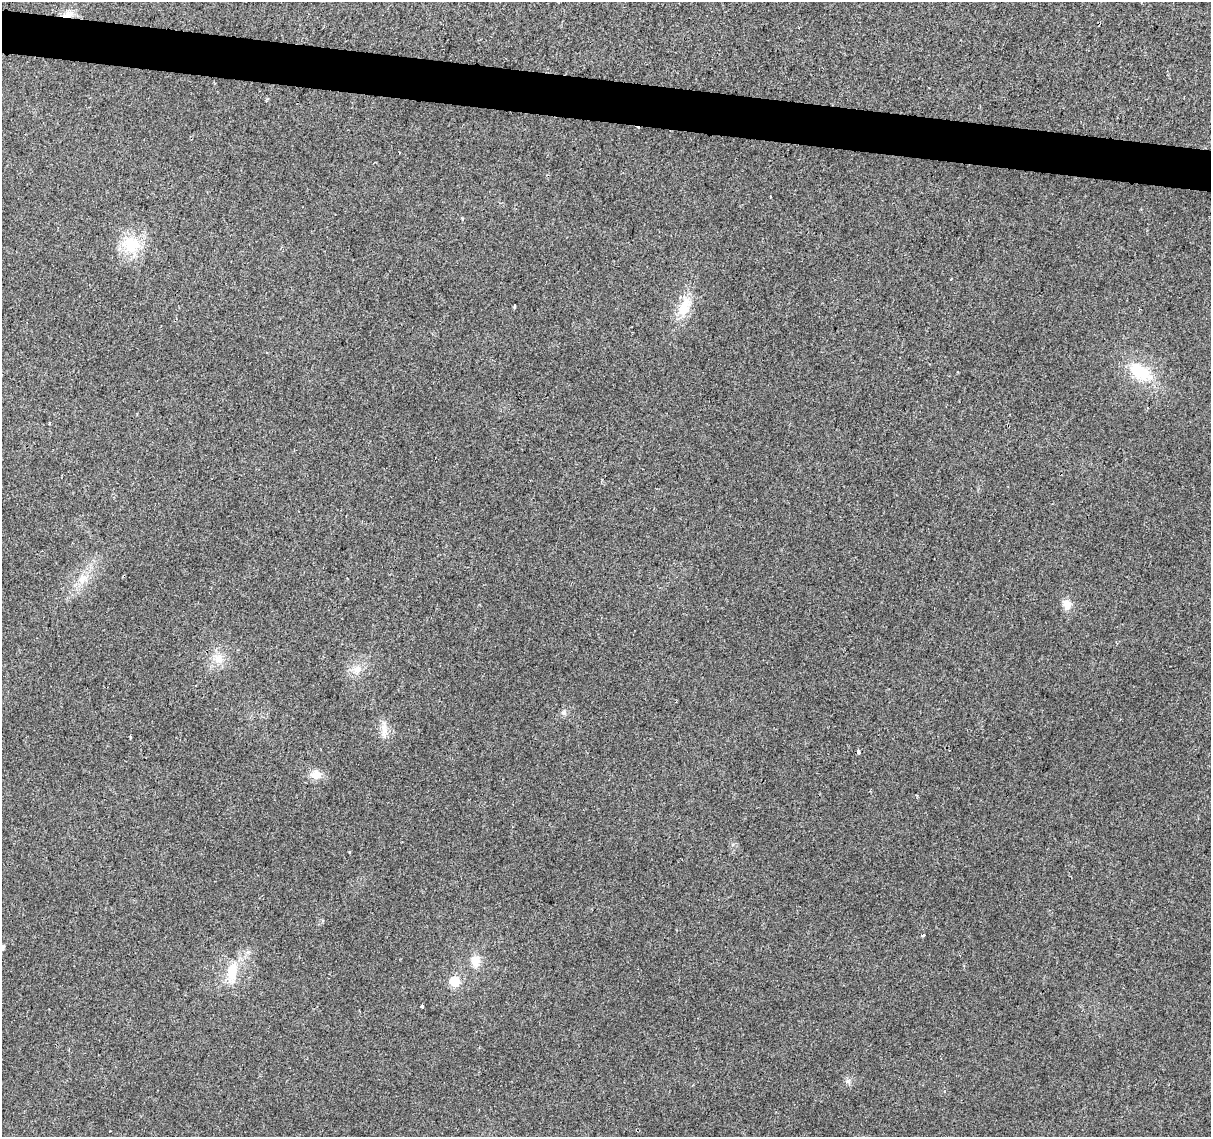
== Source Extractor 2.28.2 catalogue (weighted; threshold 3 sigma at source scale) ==
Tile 11 of 4 x 4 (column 3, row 3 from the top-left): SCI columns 2424-3632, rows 1420-2554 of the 4840 x 5051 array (HDU 1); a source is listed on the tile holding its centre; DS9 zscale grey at full resolution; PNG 1213 x 1139 px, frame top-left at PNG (2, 2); no overlay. Shown black and unused: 4% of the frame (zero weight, under 2 of 3 exposures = <1% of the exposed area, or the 3 px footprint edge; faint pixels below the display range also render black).
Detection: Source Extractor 2.28.2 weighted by HDU 2 'WHT'; one run over the whole footprint, this tile lists its part. Background 0.0109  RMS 0.0057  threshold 0.0258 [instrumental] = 3 sigma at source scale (4.5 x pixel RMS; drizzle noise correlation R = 1.50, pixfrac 1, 0.0396/0.0396 arcsec/px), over >= 5 px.
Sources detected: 26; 1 cosmic-ray / hot-pixel residue — not listed; the other 25 listed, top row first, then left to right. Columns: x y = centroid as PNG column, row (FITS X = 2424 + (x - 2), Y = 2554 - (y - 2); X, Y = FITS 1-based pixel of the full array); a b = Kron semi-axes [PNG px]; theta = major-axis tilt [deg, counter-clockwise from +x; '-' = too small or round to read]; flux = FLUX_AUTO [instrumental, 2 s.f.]
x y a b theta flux
68 15 13 8 13 4.4
399 153 3 2 - 0.46
770 196 2 2 - 0.48
132 244 25 22 -44 19
951 279 3 2 - 1.9
514 306 4 2 - 0.65
684 307 28 15 63 13
1140 372 29 19 -33 22
82 579 14 10 41 5.9
1067 604 12 9 -63 5
218 659 13 11 78 6.1
357 669 12 10 26 4.8
564 713 7 6 - 1.4
384 730 16 8 -80 4.9
130 736 3 2 - 0.63
858 751 4 3 - 11
316 775 14 11 -6 5.8
349 852 3 3 - 0.99
923 935 5 2 - 0.6
2 947 6 5 - 1.6
475 961 13 11 88 6.9
232 971 26 13 78 13
454 981 6 6 - 26
422 1006 3 3 - 1.5
848 1081 7 4 90 1.3
Overlapping masked pixels (flux is a lower limit): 1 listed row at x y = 68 15
Isophote crosses this tile's border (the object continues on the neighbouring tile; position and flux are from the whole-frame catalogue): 1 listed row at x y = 2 947
Unlisted compact peaks at least as high as the median listed source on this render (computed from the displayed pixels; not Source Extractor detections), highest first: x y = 462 218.